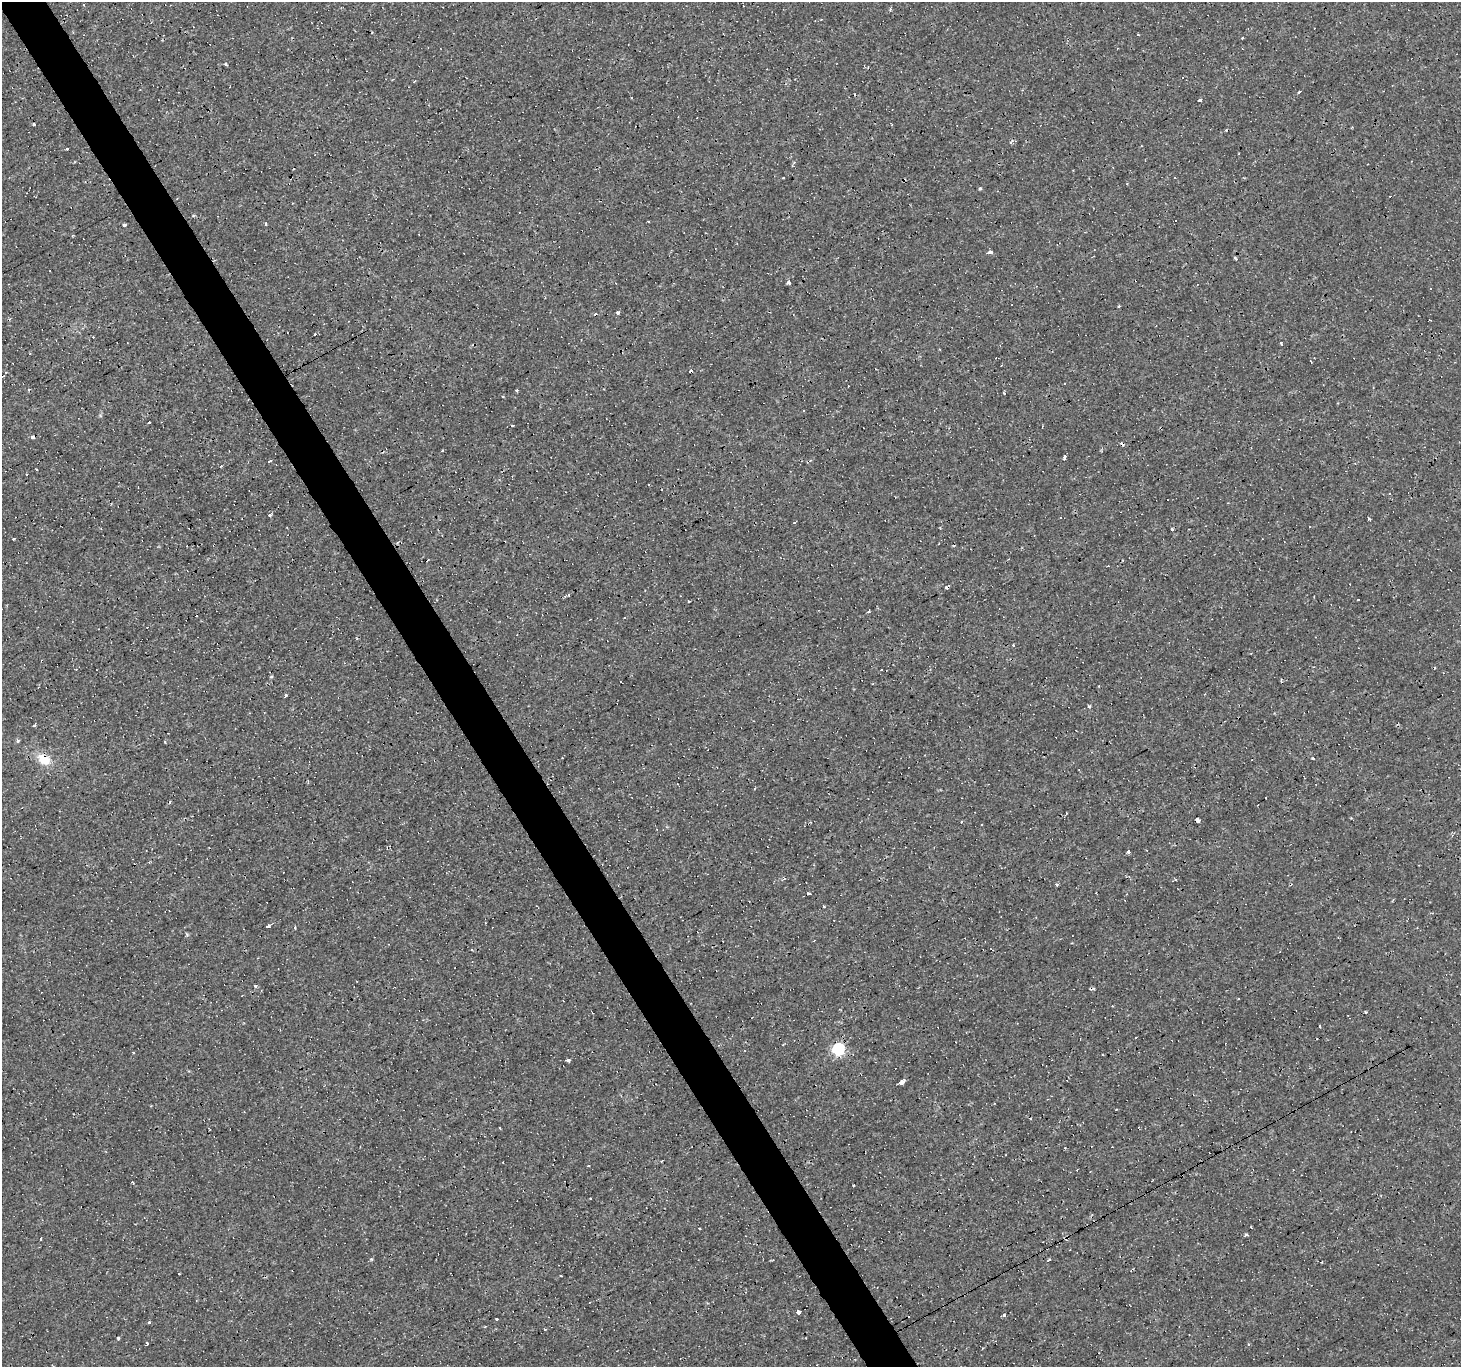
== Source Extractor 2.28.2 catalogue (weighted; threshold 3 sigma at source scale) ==
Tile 11 of 4 x 4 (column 3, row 3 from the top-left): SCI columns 2919-4377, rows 1472-2836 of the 5836 x 5734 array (HDU 1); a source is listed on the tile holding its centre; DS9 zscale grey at full resolution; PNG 1463 x 1369 px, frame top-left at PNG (2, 2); no overlay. Shown black and unused: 4% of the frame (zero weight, under 3 of 4 exposures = <1% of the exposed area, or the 3 px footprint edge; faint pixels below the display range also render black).
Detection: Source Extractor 2.28.2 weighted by HDU 2 'WHT'; one run over the whole footprint, this tile lists its part. Background 8.11e-04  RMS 8.8e-04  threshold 0.00394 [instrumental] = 3 sigma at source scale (4.5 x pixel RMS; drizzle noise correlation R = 1.50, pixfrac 1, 0.0396/0.0396 arcsec/px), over >= 5 px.
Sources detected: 124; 52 cosmic-ray / hot-pixel residue — not listed; the other 72 listed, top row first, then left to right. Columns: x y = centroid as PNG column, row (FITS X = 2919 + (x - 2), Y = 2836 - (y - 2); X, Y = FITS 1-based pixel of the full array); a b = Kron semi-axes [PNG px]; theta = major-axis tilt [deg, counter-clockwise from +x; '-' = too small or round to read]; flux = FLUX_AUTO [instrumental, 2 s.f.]
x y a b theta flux
890 9 5 4 - 0.11
1138 34 3 2 - 0.078
1242 38 3 2 - 0.089
226 64 3 3 - 0.41
1182 77 3 3 - 1.2
415 81 3 2 - 0.066
1299 92 5 3 - 0.18
1200 100 3 3 - 1.1
33 124 3 3 - 0.39
67 149 3 3 - 0.47
794 162 5 3 - 0.093
783 177 3 3 - 0.14
980 188 4 4 - 0.12
266 223 4 3 - 0.14
124 225 3 3 - 0.65
989 252 4 3 - 0.66
1235 258 4 3 - 0.17
789 282 3 3 - 1
618 313 4 3 - 0.61
1281 344 4 3 - 0.16
516 390 3 3 - 0.76
1004 393 3 3 - 1.3
149 422 3 3 - 0.26
512 425 4 2 - 0.12
32 437 4 3 - 2.8
1064 457 3 3 - 1.6
269 461 4 3 - 1.4
221 466 3 2 - 0.27
27 474 3 3 - 1.4
270 515 3 3 - 0.25
1060 517 3 3 - 0.18
1369 519 3 3 - 0.74
1172 529 3 3 - 0.35
13 539 3 3 - 4.2
568 595 3 2 - 0.18
1358 600 3 3 - 1.2
689 601 2 2 - 0.09
271 677 5 3 - 0.086
286 696 3 3 - 0.19
1089 706 4 3 - 0.46
18 741 4 4 - 0.17
1313 758 3 2 - 0.2
44 759 16 11 -34 1.6
1266 798 2 2 - 0.07
1257 805 3 2 - 0.071
1066 813 3 2 - 0.073
1198 820 3 3 - 5.5
1128 852 3 3 - 1.2
784 879 5 3 - 0.1
1175 879 3 3 - 0.72
1057 884 3 3 - 0.14
824 906 3 2 - 0.12
268 926 4 3 - 0.79
295 927 3 3 - 0.28
255 986 6 3 -52 0.1
1366 1012 3 2 - 0.12
839 1049 6 6 - 12
569 1060 3 3 - 1.8
902 1082 4 3 - 1.1
590 1198 2 2 - 0.081
1246 1235 3 3 - 0.23
40 1239 4 3 - 1.1
1049 1260 7 2 45 0.088
179 1274 3 2 - 0.076
799 1312 4 3 - 1.7
1004 1315 4 4 - 0.12
908 1316 2 2 - 0.071
496 1319 3 3 - 0.33
149 1322 3 3 - 3.5
545 1329 3 3 - 0.55
118 1338 4 3 - 0.16
147 1343 4 3 - 0.5
Overlapping masked pixels (flux is a lower limit): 2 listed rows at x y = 32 437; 44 759
Unlisted compact peaks at least as high as the median listed source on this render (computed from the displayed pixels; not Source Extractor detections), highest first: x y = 371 1259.